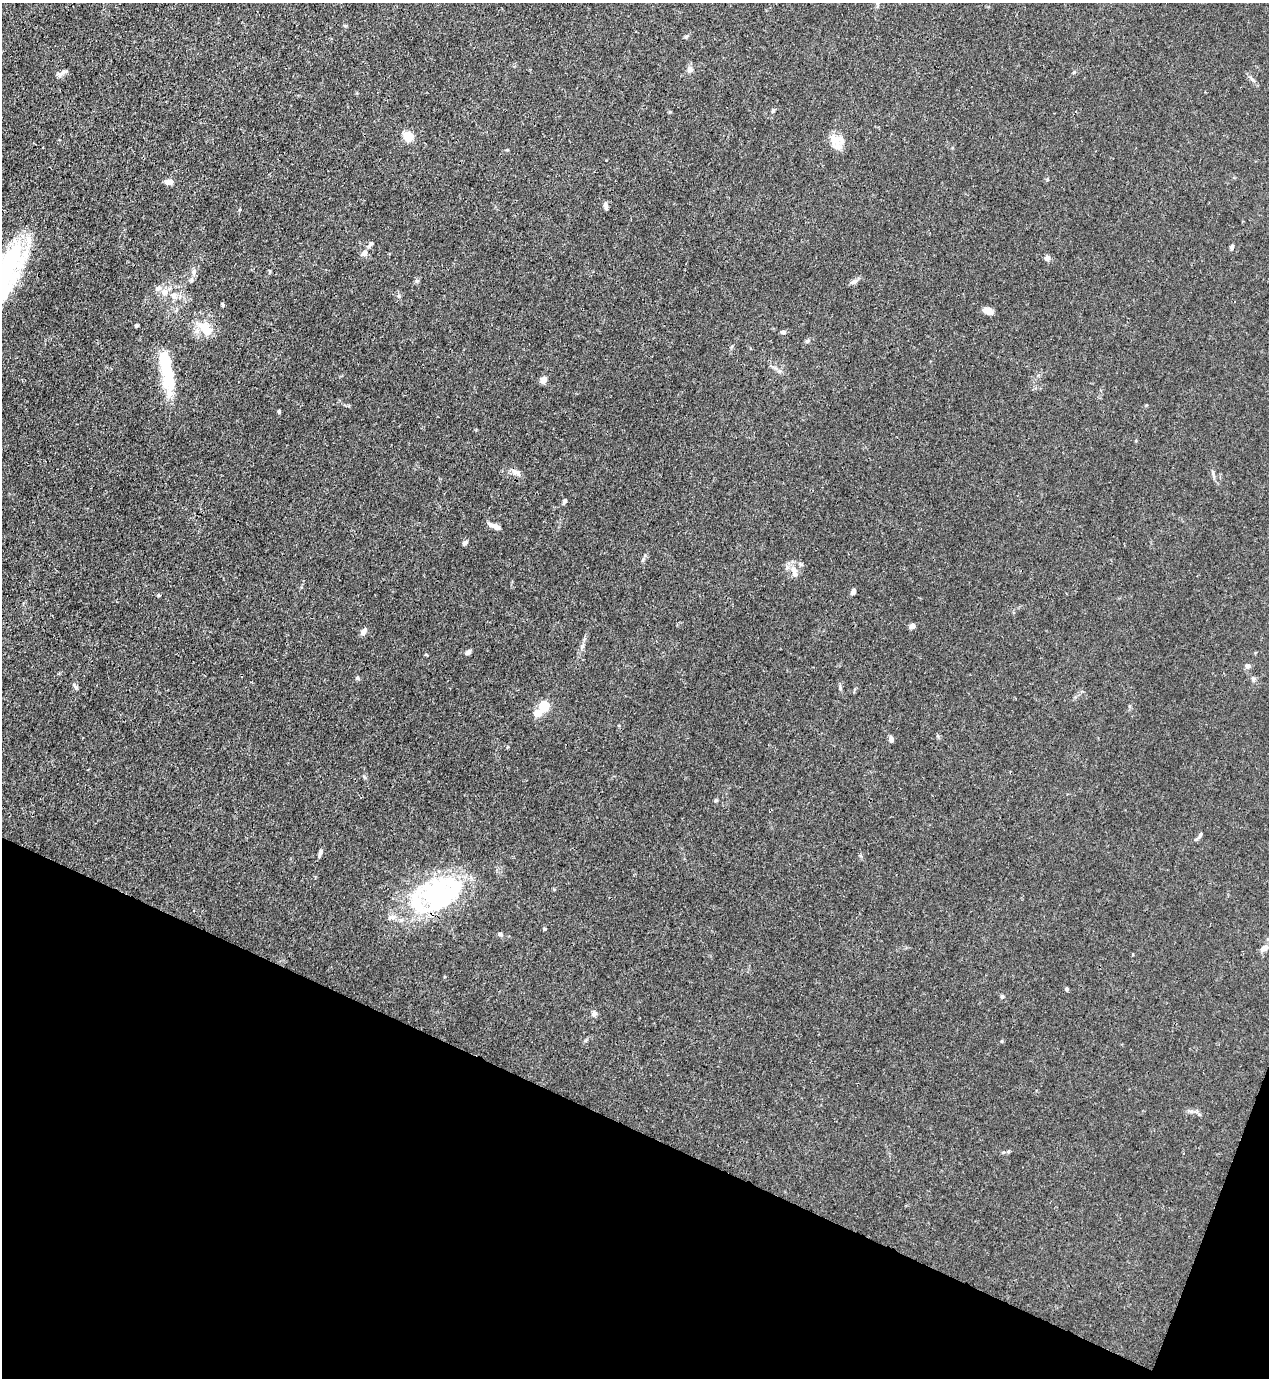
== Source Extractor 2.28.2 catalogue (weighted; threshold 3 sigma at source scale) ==
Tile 15 of 4 x 4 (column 3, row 4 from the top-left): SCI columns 2756-4022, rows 41-1416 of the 5645 x 5583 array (HDU 1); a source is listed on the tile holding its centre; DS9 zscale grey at full resolution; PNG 1271 x 1380 px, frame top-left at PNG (2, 3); no overlay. Shown black and unused: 19% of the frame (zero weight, under 3 of 4 exposures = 7% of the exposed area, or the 3 px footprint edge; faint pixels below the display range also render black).
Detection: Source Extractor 2.28.2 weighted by HDU 2 'WHT'; one run over the whole footprint, this tile lists its part. Background 0.0182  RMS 0.0026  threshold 0.0115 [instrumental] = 3 sigma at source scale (4.5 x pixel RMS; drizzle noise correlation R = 1.50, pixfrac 1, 0.05/0.05 arcsec/px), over >= 5 px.
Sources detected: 67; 4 inside a brighter object's white glare — not listed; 4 inside a brighter listed object's ellipse — not listed separately; the other 59 listed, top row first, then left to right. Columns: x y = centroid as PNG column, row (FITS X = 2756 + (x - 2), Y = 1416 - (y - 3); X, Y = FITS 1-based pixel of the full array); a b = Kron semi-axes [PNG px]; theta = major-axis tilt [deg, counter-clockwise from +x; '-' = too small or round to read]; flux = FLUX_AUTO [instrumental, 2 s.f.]
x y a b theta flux
686 37 6 4 20 0.33
690 70 8 7 - 1
1074 72 5 3 - 0.26
62 73 14 5 19 0.88
1252 79 8 4 -53 0.54
408 136 7 6 - 6.1
837 145 32 11 -64 3.3
169 182 9 6 4 1.5
606 205 8 4 -83 0.96
371 244 9 4 52 0.57
1232 247 6 5 - 0.6
364 253 9 7 47 1.1
1047 258 6 6 - 0.95
194 272 8 5 83 0.76
2 277 73 27 63 43
853 282 9 6 32 0.87
158 288 10 7 32 1.1
174 296 11 8 -56 1.7
399 296 6 4 -90 0.38
222 304 5 4 - 0.34
988 311 12 7 -22 1.3
137 325 4 4 - 0.38
206 329 21 14 -57 5.3
783 332 7 5 11 0.56
807 341 7 6 - 0.5
166 371 33 15 -85 9
544 379 8 7 - 1.3
279 411 5 4 - 0.35
516 472 12 7 -24 1.2
564 501 7 5 59 0.47
494 526 16 5 -22 1.2
465 543 6 5 - 0.67
794 571 17 7 -73 2
853 592 6 5 - 0.74
159 595 5 3 - 0.25
912 626 4 4 - 2.1
363 632 10 5 53 1
468 652 6 5 - 0.64
426 655 5 3 - 0.2
1248 666 6 6 - 0.82
357 678 6 5 - 0.38
1253 679 7 5 -74 0.56
75 687 10 4 -54 0.49
840 688 7 5 -88 0.44
544 706 5 5 - 17
891 739 7 5 -78 0.79
716 800 6 3 18 0.29
1200 836 9 4 55 0.52
320 853 10 4 76 0.65
434 896 39 29 -62 21
391 917 12 6 18 1.1
401 920 6 6 - 0.65
500 934 7 5 -38 0.51
1264 948 12 6 31 1.1
1067 989 4 4 - 0.48
1002 996 6 4 -88 0.39
594 1014 7 6 - 0.81
1002 1041 5 3 - 0.22
1191 1111 7 4 -17 0.53
Isophote crosses this tile's border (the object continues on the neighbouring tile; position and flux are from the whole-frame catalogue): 1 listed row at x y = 2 277
Unlisted compact peaks at least as high as the median listed source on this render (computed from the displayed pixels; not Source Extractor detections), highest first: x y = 544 929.